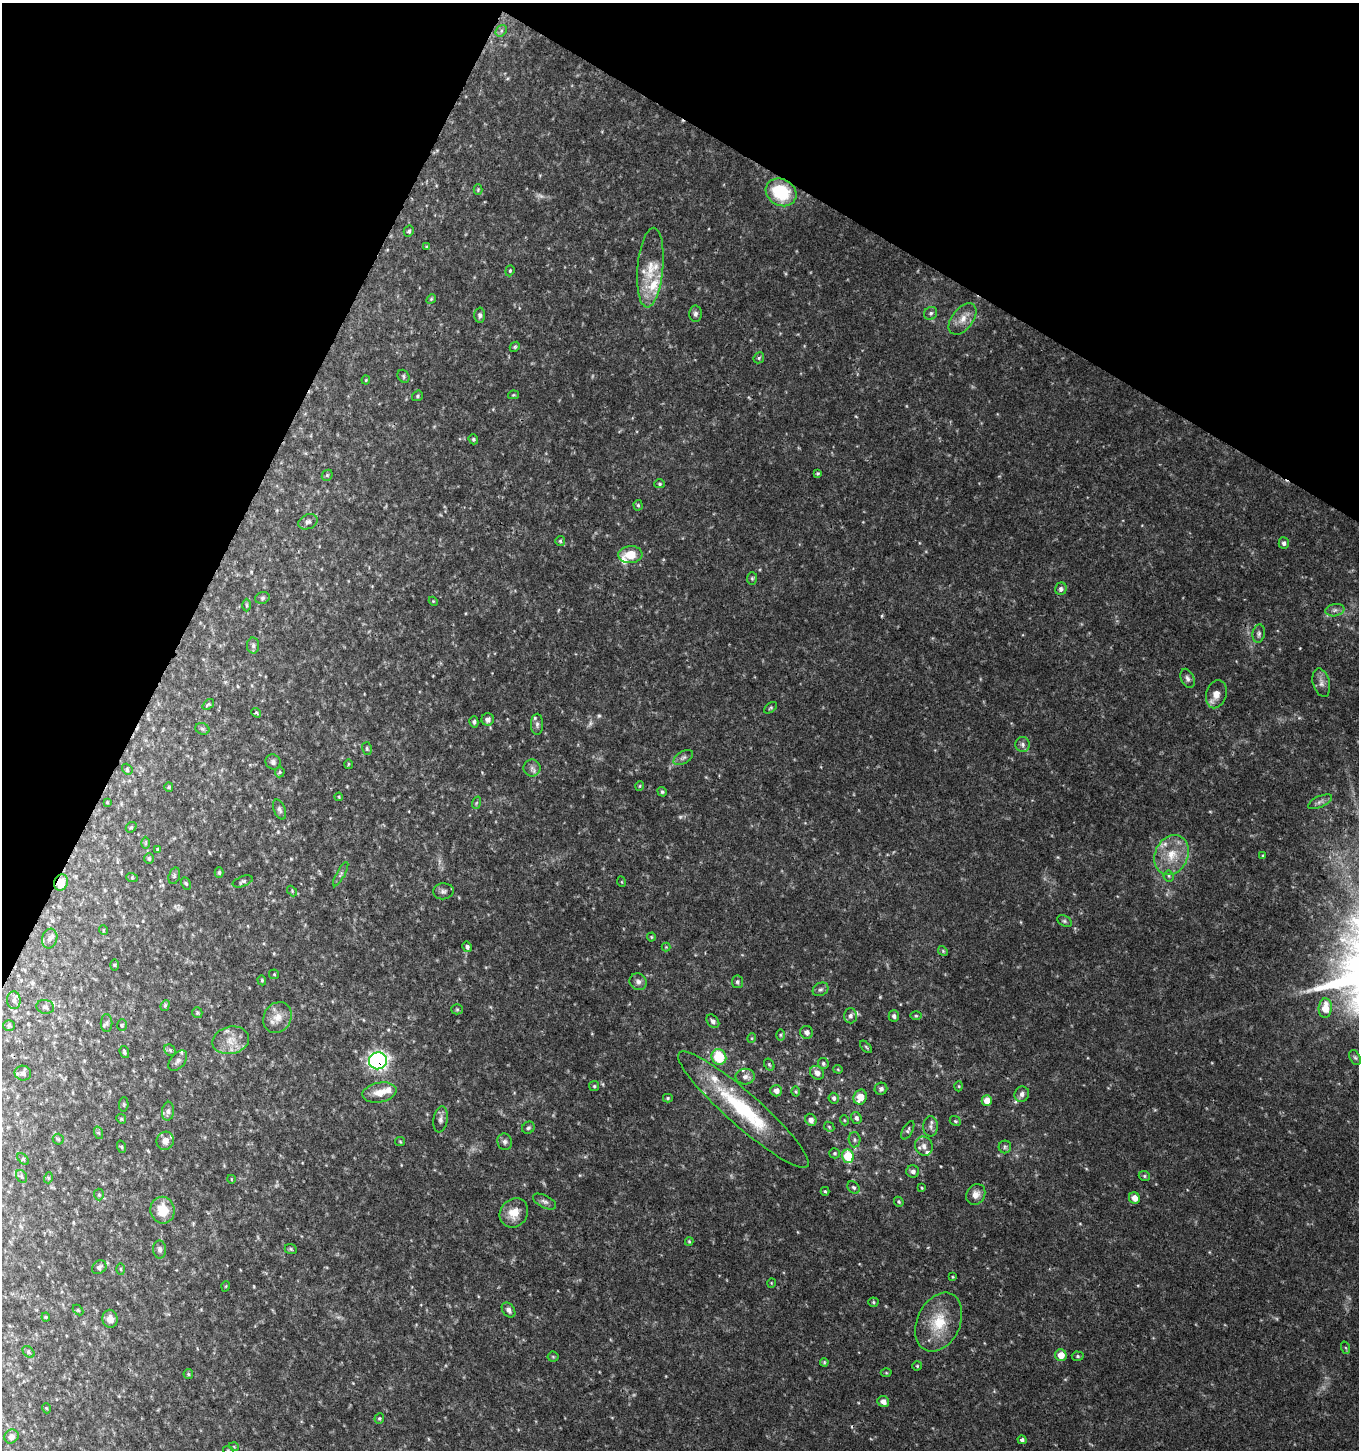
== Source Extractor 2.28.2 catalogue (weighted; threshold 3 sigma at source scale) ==
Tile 2 of 4 x 4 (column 2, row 1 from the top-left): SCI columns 1626-2982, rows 4348-5795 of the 5899 x 5808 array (HDU 1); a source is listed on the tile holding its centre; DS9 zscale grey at full resolution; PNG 1361 x 1452 px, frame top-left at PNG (2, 3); each listed source drawn as its Kron ellipse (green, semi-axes under 4 px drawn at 4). Shown black and unused: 24% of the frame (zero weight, under 3 of 4 exposures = <1% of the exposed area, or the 3 px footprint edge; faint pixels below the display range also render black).
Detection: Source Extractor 2.28.2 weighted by HDU 2 'WHT'; one run over the whole footprint, this tile lists its part. Background 0.0293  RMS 0.0033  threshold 0.015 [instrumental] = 3 sigma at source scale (4.5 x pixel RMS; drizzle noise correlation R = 1.50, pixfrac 1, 0.0396/0.0396 arcsec/px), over >= 5 px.
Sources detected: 220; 5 too faint to see at this stretch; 1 cosmic-ray / hot-pixel residue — neither listed nor drawn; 11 inside a brighter listed object's ellipse — not listed separately; the other 203 listed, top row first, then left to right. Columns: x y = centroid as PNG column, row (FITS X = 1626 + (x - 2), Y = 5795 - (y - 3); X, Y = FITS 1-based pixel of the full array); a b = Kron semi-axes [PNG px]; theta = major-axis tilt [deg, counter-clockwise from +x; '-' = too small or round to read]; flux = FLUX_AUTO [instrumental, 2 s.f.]
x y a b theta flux
501 31 6 5 - 0.8
478 190 5 4 - 0.4
781 192 16 13 -29 17
409 231 5 5 - 0.72
427 247 4 4 - 0.39
650 268 40 12 85 9.1
510 271 6 4 70 0.46
431 299 5 4 - 0.41
931 313 7 6 - 0.83
695 314 8 6 -88 1
480 315 7 5 89 1
963 319 18 10 53 3.8
515 347 5 4 - 0.44
759 358 6 5 - 0.53
403 376 7 5 -58 0.62
366 380 4 4 - 0.33
513 395 5 4 - 0.36
417 396 6 5 - 0.54
473 439 5 4 - 0.55
818 473 4 4 - 0.45
327 475 6 5 - 0.47
660 484 5 4 - 0.51
638 505 5 4 - 0.49
308 522 10 7 24 1.2
560 541 5 5 - 0.53
1284 543 6 5 - 0.97
630 555 12 8 4 5.9
752 578 6 5 - 0.53
1061 589 6 6 - 1
262 598 7 5 16 0.8
433 601 4 3 - 0.32
247 605 6 4 -89 0.42
1335 610 9 6 10 1.2
1259 634 9 6 80 0.97
253 646 8 6 -89 0.91
1188 678 10 6 -67 1.3
1321 683 14 8 -75 1.9
1216 694 14 10 73 3.3
208 704 7 4 39 0.46
771 708 7 4 37 0.55
256 713 5 3 - 0.64
488 719 6 6 - 1.4
474 722 5 4 - 0.77
537 724 11 6 90 1.2
202 729 7 5 -21 0.63
1023 744 7 7 - 1.3
367 749 6 4 -75 0.59
683 758 11 6 31 1.1
273 762 8 7 - 1.1
348 764 5 3 - 0.33
532 768 8 8 - 1.5
127 769 6 4 -51 0.5
280 772 5 5 - 0.41
640 786 5 3 - 0.28
169 787 5 4 - 0.37
662 792 5 4 - 0.54
339 797 4 3 - 0.31
107 802 3 3 - 0.29
1320 802 13 5 24 1.3
476 803 6 4 71 0.48
279 809 10 5 -69 0.98
131 827 6 4 41 0.49
146 843 6 4 89 0.38
158 849 3 3 - 0.34
1172 855 21 16 64 8.6
1263 856 4 3 - 0.35
149 858 5 4 - 0.52
219 872 5 4 - 0.57
341 874 13 4 61 0.89
174 876 8 5 73 0.71
1169 876 5 5 - 0.62
132 878 6 4 -19 0.34
243 881 10 5 21 0.77
61 882 8 7 - 5.6
622 882 5 3 - 0.27
186 883 6 4 -63 0.51
292 891 6 4 -48 0.37
443 891 10 8 6 1.3
1064 921 8 5 -27 0.69
103 930 5 3 - 0.27
651 937 4 4 - 0.36
50 938 10 7 74 1.4
467 947 5 4 - 0.92
666 947 4 4 - 0.33
943 951 5 4 - 0.42
114 965 6 4 90 0.36
274 974 5 5 - 0.37
262 980 5 4 - 0.4
638 982 9 8 - 1.4
737 982 6 5 - 0.69
821 989 8 6 29 0.87
14 1000 9 7 -86 1.3
165 1005 5 4 - 0.53
45 1007 9 7 -9 0.94
1325 1008 10 6 85 5.2
457 1009 5 5 - 0.49
197 1013 5 5 - 0.48
850 1016 7 6 - 1.3
894 1016 5 5 - 0.99
916 1016 5 3 - 0.38
277 1017 16 13 60 4.4
713 1021 7 5 -49 1.1
106 1023 9 6 -90 0.95
9 1025 5 5 - 0.55
122 1025 6 5 - 0.54
807 1032 6 6 - 1.4
780 1035 6 4 -90 0.46
752 1038 5 3 - 0.33
231 1040 18 13 13 5.3
866 1047 7 3 -46 0.5
170 1050 6 5 - 0.66
124 1052 6 4 -71 0.62
719 1057 8 7 - 14
1355 1058 8 5 -62 0.68
178 1061 12 7 49 1.5
378 1061 9 8 - 94
823 1063 5 5 - 0.66
769 1064 6 4 -56 0.49
838 1069 4 4 - 0.34
23 1073 8 7 - 1.4
817 1073 7 6 - 1.9
745 1077 9 8 - 1.6
594 1086 5 5 - 0.48
959 1086 5 3 - 0.33
881 1089 6 6 - 1.1
776 1091 6 5 - 1.8
379 1092 17 10 11 4.4
796 1092 5 3 - 0.36
1022 1094 8 7 - 1.3
860 1097 7 6 - 4.8
668 1098 5 4 - 0.44
834 1098 5 5 - 0.88
987 1100 5 5 - 3.9
124 1104 7 4 85 0.46
743 1110 86 16 -41 31
168 1111 9 6 84 1.2
856 1118 6 5 - 0.97
121 1119 5 4 - 0.42
440 1119 13 7 81 1.6
811 1120 6 5 - 1.6
844 1120 5 3 - 0.31
955 1121 6 4 -22 0.48
931 1126 10 7 -90 1.4
829 1127 5 4 - 0.45
528 1128 6 5 - 0.69
908 1130 10 5 61 0.79
99 1133 6 4 -71 0.54
58 1139 5 5 - 0.53
854 1140 7 6 - 0.79
165 1141 9 8 - 2.2
400 1141 5 4 - 0.39
505 1142 8 7 - 1.1
924 1146 10 8 -62 1.9
122 1147 6 4 -71 0.42
1005 1147 6 6 - 0.69
835 1153 5 5 - 0.49
848 1156 6 6 - 13
23 1159 7 4 -45 0.44
913 1171 6 6 - 1.1
22 1176 7 5 -58 0.57
1144 1176 6 5 - 0.56
48 1178 5 3 - 0.32
231 1179 4 3 - 0.24
854 1187 7 5 -43 0.68
922 1188 4 3 - 0.29
825 1191 4 3 - 0.41
976 1194 11 9 60 2.3
99 1195 6 5 - 0.57
1134 1198 6 5 - 2.8
544 1202 13 6 -27 1.2
899 1202 5 4 - 0.51
163 1210 13 12 - 7.3
514 1213 15 13 52 4.9
689 1241 4 4 - 0.37
160 1249 9 6 -88 1.2
291 1249 6 5 - 0.48
99 1267 8 6 39 1
121 1269 6 4 -88 0.41
953 1277 4 3 - 0.32
771 1283 5 3 - 0.24
226 1286 5 3 - 0.29
873 1302 5 4 - 0.46
78 1310 6 4 -45 0.38
509 1310 8 6 -52 1.3
46 1317 4 4 - 0.35
110 1319 9 7 -79 2.3
939 1322 31 21 64 12
1346 1348 6 4 -70 0.42
28 1352 7 5 -44 0.56
1061 1355 6 6 - 3.7
1078 1356 6 4 -3 0.53
553 1357 5 5 - 0.43
824 1362 4 3 - 0.39
917 1366 5 4 - 0.39
886 1373 5 3 - 0.31
188 1374 5 4 - 0.46
883 1401 6 5 - 1.6
46 1408 5 3 - 0.28
379 1418 5 4 - 0.48
11 1436 7 6 - 1.4
1022 1440 4 4 - 0.83
234 1447 5 3 - 0.27
228 1450 5 3 - 0.32
Overlapping masked pixels (flux is a lower limit): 2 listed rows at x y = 61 882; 378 1061
Isophote crosses this tile's border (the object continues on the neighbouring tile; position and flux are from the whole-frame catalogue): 1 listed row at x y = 228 1450